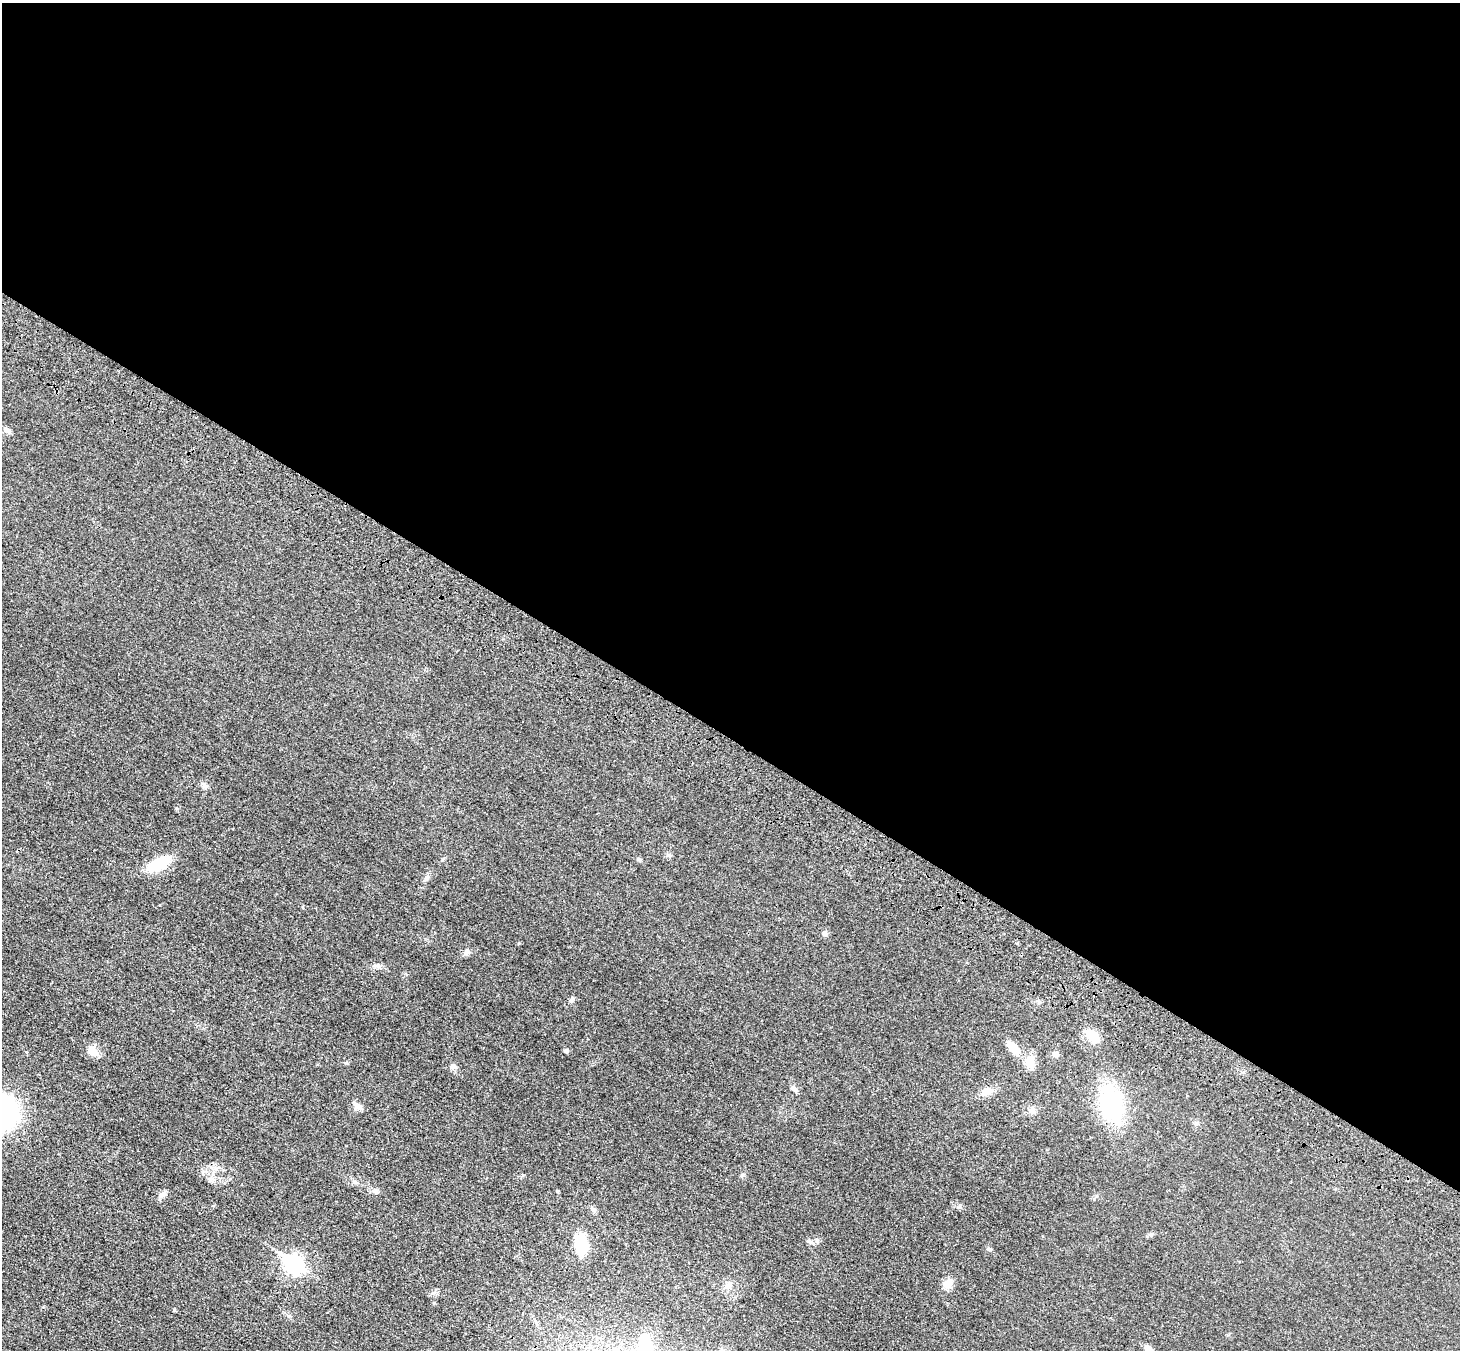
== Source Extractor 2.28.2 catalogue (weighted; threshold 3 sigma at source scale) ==
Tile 3 of 4 x 4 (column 3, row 1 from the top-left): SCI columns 2994-4451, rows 4300-5647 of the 5990 x 6038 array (HDU 1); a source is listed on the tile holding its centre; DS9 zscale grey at full resolution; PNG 1462 x 1352 px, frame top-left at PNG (2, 3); no overlay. Shown black and unused: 55% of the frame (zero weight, under 3 of 4 exposures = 6% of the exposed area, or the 3 px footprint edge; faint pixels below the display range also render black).
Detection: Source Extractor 2.28.2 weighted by HDU 2 'WHT'; one run over the whole footprint, this tile lists its part. Background 0.0191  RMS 0.004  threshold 0.018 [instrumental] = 3 sigma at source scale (4.5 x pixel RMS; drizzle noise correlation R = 1.50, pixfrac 1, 0.05/0.05 arcsec/px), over >= 5 px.
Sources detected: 36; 1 inside a brighter object's white glare — not listed; the other 35 listed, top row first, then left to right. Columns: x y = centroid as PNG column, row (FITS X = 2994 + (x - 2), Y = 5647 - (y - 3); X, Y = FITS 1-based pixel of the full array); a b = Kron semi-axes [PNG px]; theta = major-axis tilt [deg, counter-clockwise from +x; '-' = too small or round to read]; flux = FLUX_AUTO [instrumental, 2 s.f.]
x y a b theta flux
7 430 11 6 -35 1.2
203 785 7 4 72 0.75
159 864 30 12 27 12
426 878 9 5 53 1.1
824 933 7 6 - 1
467 952 9 6 57 1.3
378 966 8 6 -21 1.1
571 1000 7 5 46 0.77
1092 1036 18 12 -34 6.3
1014 1048 18 9 -48 5.7
93 1051 14 11 -57 3.2
566 1051 5 5 - 0.78
1055 1054 8 7 - 1.6
1030 1062 16 11 80 4.9
453 1066 8 7 - 1.1
794 1089 10 5 -41 1.2
988 1091 15 10 14 3.2
1111 1103 39 23 -74 36
358 1106 13 7 -30 1.9
1032 1110 11 7 -69 1.6
742 1175 6 4 45 0.59
210 1179 8 6 70 1.3
376 1191 7 6 - 0.99
557 1191 3 3 - 0.44
162 1195 12 6 32 1.7
594 1210 7 6 - 0.89
810 1242 7 5 -23 0.97
581 1244 16 10 -84 16
989 1249 5 5 - 0.58
294 1264 9 7 -36 130
948 1283 13 11 50 3
728 1286 7 4 19 1.1
174 1310 4 3 - 0.5
647 1347 29 12 17 9.1
1148 1348 11 7 -44 1.8
Isophote crosses this tile's border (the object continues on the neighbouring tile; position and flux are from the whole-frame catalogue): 2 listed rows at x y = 647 1347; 1148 1348
Unlisted compact peaks at least as high as the median listed source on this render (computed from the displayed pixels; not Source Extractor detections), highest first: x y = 519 943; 346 1063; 959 1207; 638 859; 523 1175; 433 1293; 43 1307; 442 860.